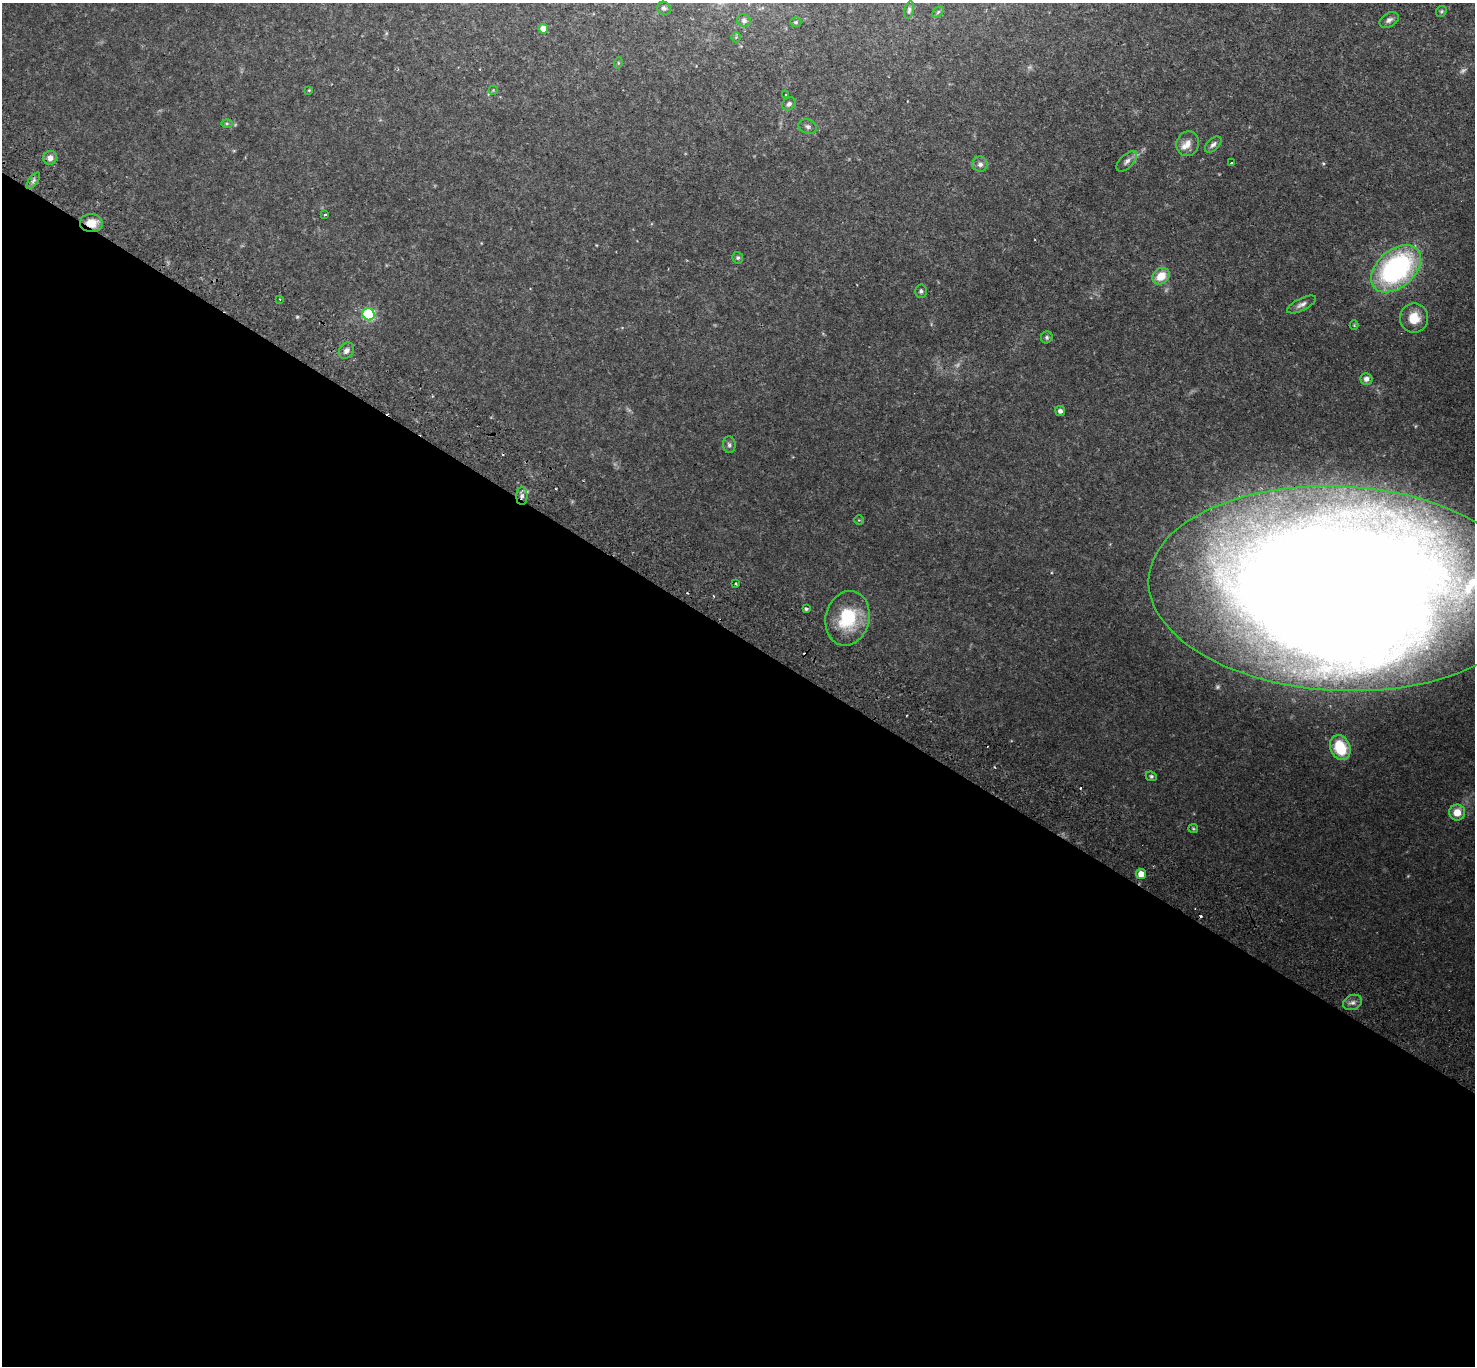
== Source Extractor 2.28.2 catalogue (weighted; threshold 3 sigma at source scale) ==
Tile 14 of 4 x 4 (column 2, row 4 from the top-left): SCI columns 1511-2983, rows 343-1706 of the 5967 x 5999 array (HDU 1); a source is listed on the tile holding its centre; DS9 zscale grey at full resolution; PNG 1477 x 1368 px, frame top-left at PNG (2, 3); each listed source drawn as its Kron ellipse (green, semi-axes under 4 px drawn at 4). Shown black and unused: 54% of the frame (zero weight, under 2 of 3 exposures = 3% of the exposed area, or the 3 px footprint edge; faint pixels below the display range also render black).
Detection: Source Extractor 2.28.2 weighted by HDU 2 'WHT'; one run over the whole footprint, this tile lists its part. Background 0.0825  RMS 0.0069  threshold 0.0309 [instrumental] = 3 sigma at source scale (4.5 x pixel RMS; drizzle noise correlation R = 1.50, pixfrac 1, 0.05/0.05 arcsec/px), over >= 5 px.
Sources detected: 58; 3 too faint to see at this stretch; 3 cosmic-ray / hot-pixel residue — neither listed nor drawn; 1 inside a brighter listed object's ellipse — not listed separately; the other 51 listed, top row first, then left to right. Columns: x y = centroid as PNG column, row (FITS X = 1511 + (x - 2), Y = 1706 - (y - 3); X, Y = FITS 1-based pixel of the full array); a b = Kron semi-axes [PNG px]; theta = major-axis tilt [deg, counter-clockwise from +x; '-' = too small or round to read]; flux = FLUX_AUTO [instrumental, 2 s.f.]
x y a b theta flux
664 8 7 6 - 1.7
909 10 9 5 75 1.5
1441 11 6 5 - 0.97
938 12 7 4 45 0.99
1389 20 10 6 30 2.6
744 21 7 6 - 1.9
796 22 5 4 - 1
543 29 5 4 - 8.8
736 37 5 5 - 0.85
618 63 6 3 73 0.77
309 90 4 3 - 0.58
493 90 5 5 - 0.77
786 95 3 3 - 1.5
789 104 7 6 - 2.2
227 124 6 4 0 0.9
808 126 9 7 -21 2.1
1188 144 12 11 - 5.3
1213 144 10 5 43 2.2
50 158 7 7 - 3.9
1127 161 13 6 45 2.9
1231 163 3 3 - 1.6
980 164 7 7 - 2.6
33 181 9 4 55 2
325 215 3 2 - 0.81
91 223 11 9 -6 8.6
738 258 6 5 - 1.3
1396 269 29 18 42 130
1161 276 9 7 38 11
921 291 6 6 - 1.6
280 299 3 2 - 0.66
1302 304 16 6 26 3
369 314 6 6 - 72
1414 318 14 14 - 11
1354 325 4 4 - 0.67
1047 337 6 5 - 1.3
346 350 9 7 52 3
1366 379 6 5 - 3
1060 411 5 5 - 2.4
729 445 8 6 -85 1.9
522 496 9 5 89 2.6
859 520 5 4 - 0.71
735 583 3 2 - 0.79
1340 589 191 102 -3 2800
806 609 3 3 - 1.4
848 618 27 22 76 37
1340 748 13 9 -66 29
1151 776 5 4 - 1
1457 812 8 8 - 8.7
1193 828 5 4 - 0.75
1141 874 5 5 - 8.1
1352 1002 10 7 22 3.1
Overlapping masked pixels (flux is a lower limit): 3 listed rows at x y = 91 223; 522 496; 1340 589
Isophote crosses this tile's border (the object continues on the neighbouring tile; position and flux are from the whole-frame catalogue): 1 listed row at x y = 1340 589